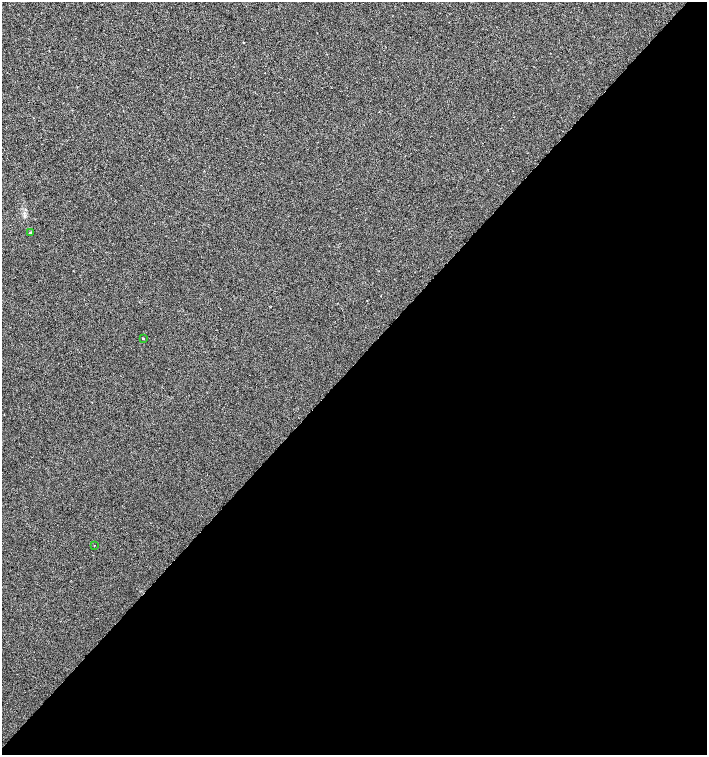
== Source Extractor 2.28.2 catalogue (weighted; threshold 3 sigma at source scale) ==
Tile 12 of 4 x 4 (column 4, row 3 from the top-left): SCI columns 4456-5865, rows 1507-3012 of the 6026 x 6031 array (HDU 1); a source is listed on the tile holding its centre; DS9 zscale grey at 2 x 2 block average (1 PNG px = mean of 2 x 2 image px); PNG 709 x 757 px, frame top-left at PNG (2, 2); each listed source drawn as its Kron ellipse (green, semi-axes under 4 px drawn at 4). Shown black and unused: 52% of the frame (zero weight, under 2 of 3 exposures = <1% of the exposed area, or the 3 px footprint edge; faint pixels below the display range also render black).
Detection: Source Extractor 2.28.2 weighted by HDU 2 'WHT'; one run over the whole footprint, this tile lists its part. Background 4.92e-04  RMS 0.0029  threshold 0.0131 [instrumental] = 3 sigma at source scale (4.5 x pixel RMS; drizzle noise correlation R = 1.50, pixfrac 1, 0.0396/0.0396 arcsec/px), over >= 5 px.
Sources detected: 3; all 3 listed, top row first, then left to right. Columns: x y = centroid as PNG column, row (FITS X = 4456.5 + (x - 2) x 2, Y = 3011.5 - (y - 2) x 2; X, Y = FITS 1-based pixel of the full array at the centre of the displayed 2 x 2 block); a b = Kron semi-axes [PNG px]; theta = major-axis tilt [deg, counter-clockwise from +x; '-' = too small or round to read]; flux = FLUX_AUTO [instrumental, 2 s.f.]
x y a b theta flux
31 232 3 2 - 0.71
143 339 2 2 - 0.53
94 545 2 2 - 0.28